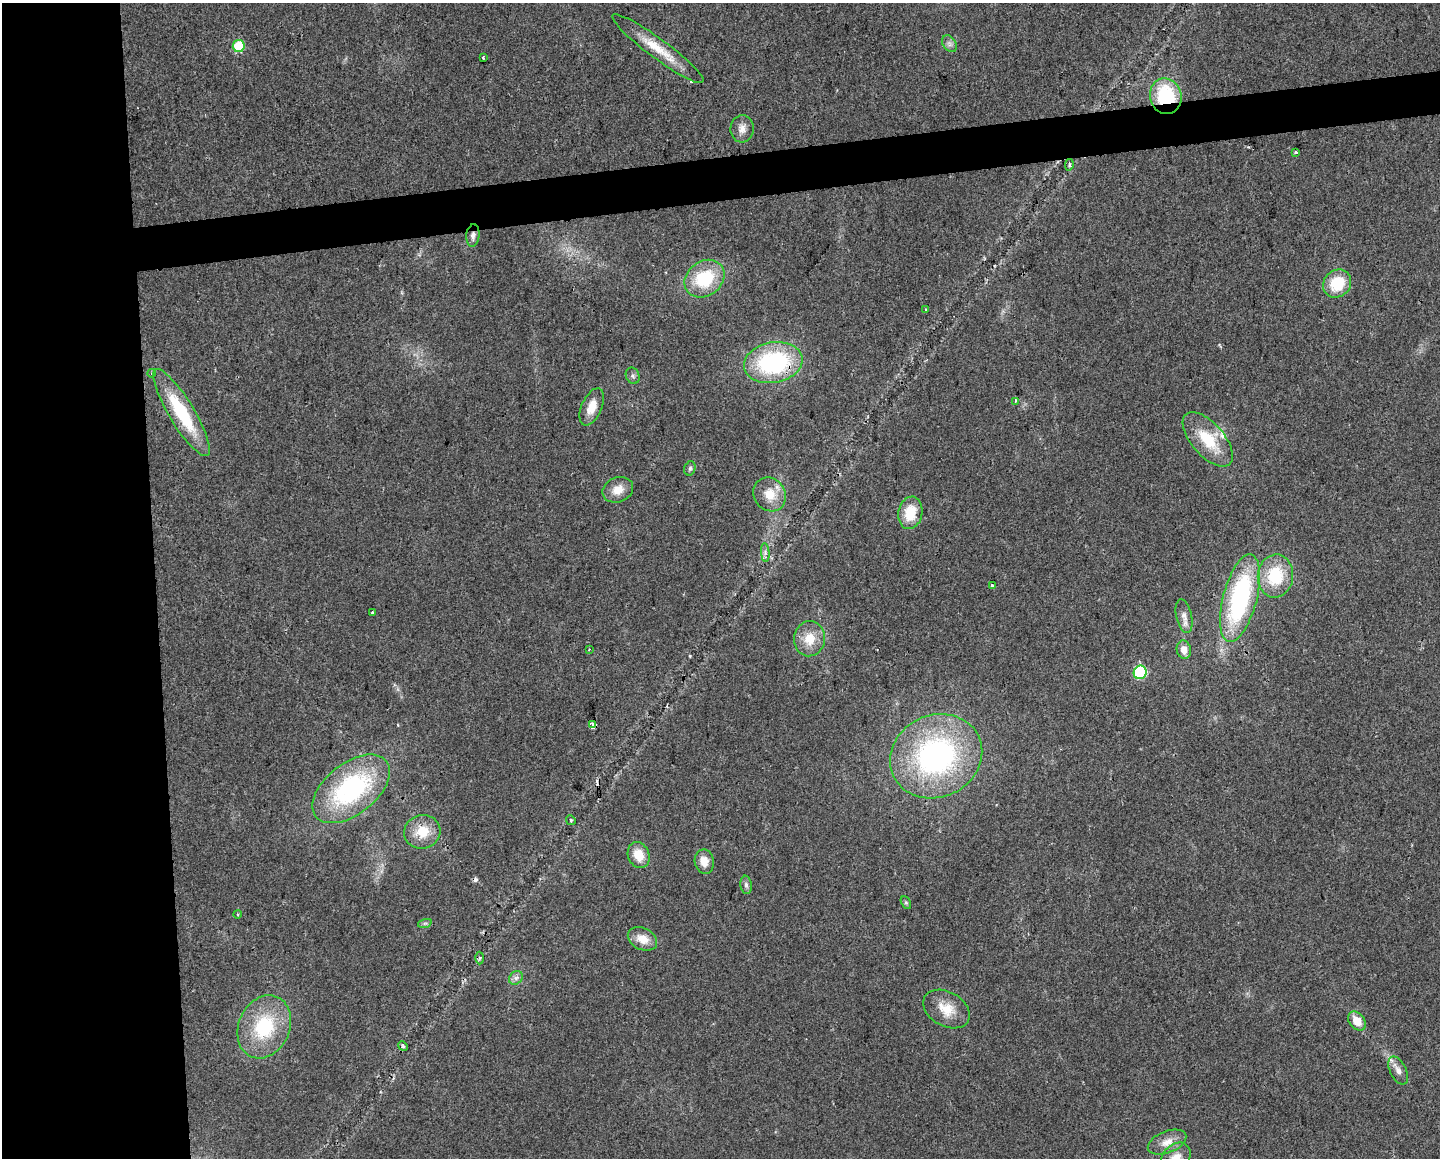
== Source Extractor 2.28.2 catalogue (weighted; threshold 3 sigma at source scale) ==
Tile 7 of 3 x 4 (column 1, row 3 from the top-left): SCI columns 11-1448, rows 1157-2312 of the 4379 x 4624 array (HDU 1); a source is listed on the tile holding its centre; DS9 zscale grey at full resolution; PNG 1442 x 1160 px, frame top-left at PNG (2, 3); each listed source drawn as its Kron ellipse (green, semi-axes under 4 px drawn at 4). Shown black and unused: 14% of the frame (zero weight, under 2 of 3 exposures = <1% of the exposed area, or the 3 px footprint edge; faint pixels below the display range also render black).
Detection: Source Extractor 2.28.2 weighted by HDU 2 'WHT'; one run over the whole footprint, this tile lists its part. Background 0.0451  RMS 0.0067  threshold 0.0301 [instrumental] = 3 sigma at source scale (4.5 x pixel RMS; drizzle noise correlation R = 1.50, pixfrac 1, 0.0396/0.0396 arcsec/px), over >= 5 px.
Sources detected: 60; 4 cosmic-ray / hot-pixel residue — neither listed nor drawn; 2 inside a brighter listed object's ellipse — not listed separately; the other 54 listed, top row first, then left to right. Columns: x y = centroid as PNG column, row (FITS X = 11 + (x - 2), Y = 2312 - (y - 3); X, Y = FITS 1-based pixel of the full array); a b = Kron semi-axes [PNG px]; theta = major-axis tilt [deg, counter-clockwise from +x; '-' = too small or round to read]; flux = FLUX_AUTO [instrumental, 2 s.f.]
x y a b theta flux
949 44 9 6 -56 2.4
239 46 6 6 - 27
658 49 56 10 -36 19
483 57 3 3 - 1.2
1166 96 18 15 -77 47
742 129 14 11 85 5.2
1296 152 3 2 - 1.1
1069 165 6 4 82 1.1
473 235 11 6 84 3.1
704 279 21 17 37 36
1337 283 15 13 48 24
926 310 3 3 - 1
773 363 29 20 10 88
152 373 4 3 - 0.74
633 376 8 6 -66 1.9
1015 401 4 3 - 1.1
592 407 20 10 67 9.6
182 413 50 12 -59 46
1208 439 33 16 -49 27
690 468 7 5 74 1.5
618 490 16 12 23 8.6
770 494 17 15 -53 14
910 513 16 12 80 18
765 553 9 3 -85 1.8
1275 576 22 17 84 32
992 586 3 3 - 4.3
1240 598 45 17 75 110
373 613 3 3 - 3
1184 616 17 8 -77 4.9
809 639 17 15 86 14
589 649 3 2 - 0.74
1184 650 9 7 -80 6.2
1140 672 7 6 - 67
593 725 4 3 - 120
936 756 47 41 26 170
351 789 45 25 38 100
571 820 5 4 - 1
422 832 18 16 14 16
639 855 13 10 -69 12
704 862 12 9 -80 7.4
746 885 9 5 -83 2.1
906 903 7 4 -62 1.1
237 914 4 3 - 0.62
425 923 7 4 18 1.3
642 939 15 10 -26 9.4
480 958 6 4 88 1
516 978 7 6 - 2.3
946 1009 25 17 -30 15
1357 1021 10 7 -53 10
264 1027 33 25 66 47
403 1046 5 4 - 1.1
1398 1070 15 8 -64 4.6
1167 1142 20 11 22 8.5
1176 1158 17 13 50 10
Overlapping masked pixels (flux is a lower limit): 4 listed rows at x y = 1166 96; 473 235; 773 363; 593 725
Isophote crosses this tile's border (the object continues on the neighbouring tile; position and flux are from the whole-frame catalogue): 1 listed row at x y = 1176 1158